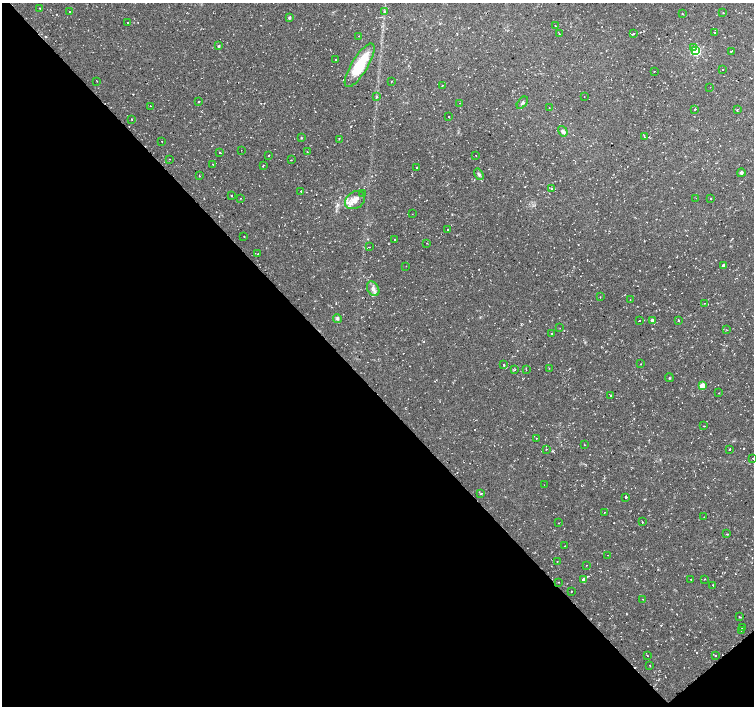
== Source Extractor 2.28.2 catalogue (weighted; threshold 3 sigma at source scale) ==
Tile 14 of 4 x 4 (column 2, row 4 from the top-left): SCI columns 1505-3008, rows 144-1550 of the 6017 x 5986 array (HDU 1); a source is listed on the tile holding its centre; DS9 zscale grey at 2 x 2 block average (1 PNG px = mean of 2 x 2 image px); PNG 756 x 708 px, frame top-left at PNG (2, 3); each listed source drawn as its Kron ellipse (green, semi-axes under 4 px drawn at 4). Shown black and unused: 46% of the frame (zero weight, under 2 of 3 exposures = <1% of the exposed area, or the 3 px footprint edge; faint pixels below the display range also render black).
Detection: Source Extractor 2.28.2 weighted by HDU 2 'WHT'; one run over the whole footprint, this tile lists its part. Background 0.0198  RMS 0.003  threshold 0.0135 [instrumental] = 3 sigma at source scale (4.5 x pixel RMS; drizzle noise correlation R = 1.50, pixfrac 1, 0.0396/0.0396 arcsec/px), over >= 5 px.
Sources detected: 136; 14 cosmic-ray / hot-pixel residue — neither listed nor drawn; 1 inside a brighter listed object's ellipse — not listed separately; the other 121 listed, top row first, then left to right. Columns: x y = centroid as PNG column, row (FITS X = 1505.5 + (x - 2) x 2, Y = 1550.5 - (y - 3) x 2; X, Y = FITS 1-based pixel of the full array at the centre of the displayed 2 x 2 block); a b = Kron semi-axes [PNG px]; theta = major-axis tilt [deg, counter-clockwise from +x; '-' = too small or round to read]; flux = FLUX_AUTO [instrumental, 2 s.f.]
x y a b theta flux
39 8 2 2 - 0.38
70 11 2 2 - 0.26
385 11 3 2 - 0.53
723 13 2 2 - 0.44
682 14 3 2 - 0.35
289 18 3 2 - 1
127 23 2 2 - 0.58
556 26 2 2 - 0.48
714 32 2 2 - 2.2
559 34 2 2 - 0.34
633 34 2 2 - 2.7
359 36 2 2 - 0.62
219 46 2 2 - 0.81
694 47 2 2 - 1.2
696 51 4 3 - 47
731 51 2 2 - 1.4
336 60 2 2 - 0.86
360 65 25 8 58 28
723 69 2 2 - 1.1
654 72 2 2 - 1.1
97 81 2 2 - 0.33
392 81 2 2 - 0.31
442 85 2 2 - 0.38
710 87 2 2 - 0.2
377 97 3 2 - 0.56
584 97 2 2 - 0.27
198 102 2 2 - 1.1
460 103 2 2 - 0.35
522 103 7 3 52 1.3
151 106 2 2 - 0.42
549 108 2 2 - 0.25
695 109 2 2 - 3
737 109 3 2 - 0.28
449 116 2 2 - 2.8
132 119 2 2 - 1.2
563 131 6 4 -55 2
644 137 2 2 - 0.83
301 138 2 2 - 0.58
339 139 2 2 - 0.65
162 141 2 2 - 0.25
241 150 2 2 - 0.18
220 152 2 2 - 0.58
307 152 2 2 - 0.35
269 155 2 2 - 0.63
476 155 2 2 - 0.23
169 159 2 2 - 0.27
291 160 2 2 - 0.33
213 164 2 2 - 1.2
263 165 2 2 - 1.7
417 168 2 2 - 0.44
741 173 4 4 - 1.1
479 174 6 3 -58 1.3
199 176 2 2 - 1.3
551 188 2 2 - 1.2
301 191 2 2 - 0.35
363 193 3 2 - 0.51
231 196 2 2 - 0.55
241 198 2 2 - 0.3
696 198 2 2 - 0.35
711 198 2 2 - 0.5
355 200 10 8 31 6.1
412 214 2 2 - 0.2
448 229 2 2 - 2.5
244 236 2 2 - 0.26
395 239 2 2 - 1.2
427 243 2 2 - 0.31
369 247 2 2 - 1.2
258 254 2 2 - 2.7
724 265 3 2 - 1.8
406 266 2 2 - 0.32
373 289 8 5 -59 3.1
600 297 2 2 - 0.49
630 300 2 2 - 0.21
704 303 4 2 - 0.7
337 318 4 4 - 1.3
653 320 3 3 - 4.4
679 320 2 2 - 0.7
639 321 2 2 - 2.6
560 328 2 2 - 0.22
727 330 2 2 - 0.34
552 333 2 2 - 0.39
640 364 2 2 - 1.4
504 365 2 2 - 2.8
549 368 2 2 - 0.35
515 369 3 2 - 0.36
526 370 2 2 - 0.31
669 378 4 2 - 0.38
702 386 3 3 - 9.4
719 393 2 2 - 0.3
611 395 3 2 - 0.72
703 426 3 2 - 0.29
536 438 2 2 - 0.82
584 445 2 2 - 0.34
546 449 2 2 - 0.42
729 449 2 2 - 2.5
753 458 2 2 - 0.29
544 485 2 2 - 0.19
481 494 4 2 - 0.6
626 497 2 2 - 7.3
604 512 2 2 - 0.5
704 517 2 2 - 0.33
642 522 2 2 - 0.41
559 523 2 2 - 0.38
727 534 3 2 - 0.48
565 546 2 2 - 0.29
608 555 2 2 - 0.23
557 561 2 2 - 0.29
587 565 2 2 - 0.62
691 579 2 2 - 0.38
704 579 2 2 - 0.31
584 580 3 3 - 3.4
558 582 2 2 - 0.3
713 585 2 2 - 0.76
571 591 2 2 - 1.1
643 599 2 2 - 0.33
740 617 3 2 - 0.48
742 628 2 2 - 0.22
741 630 2 2 - 0.29
716 655 2 2 - 1.1
647 656 2 2 - 0.38
650 665 2 2 - 1.3
Diffuse or blended objects may show on this block-average render without a row.